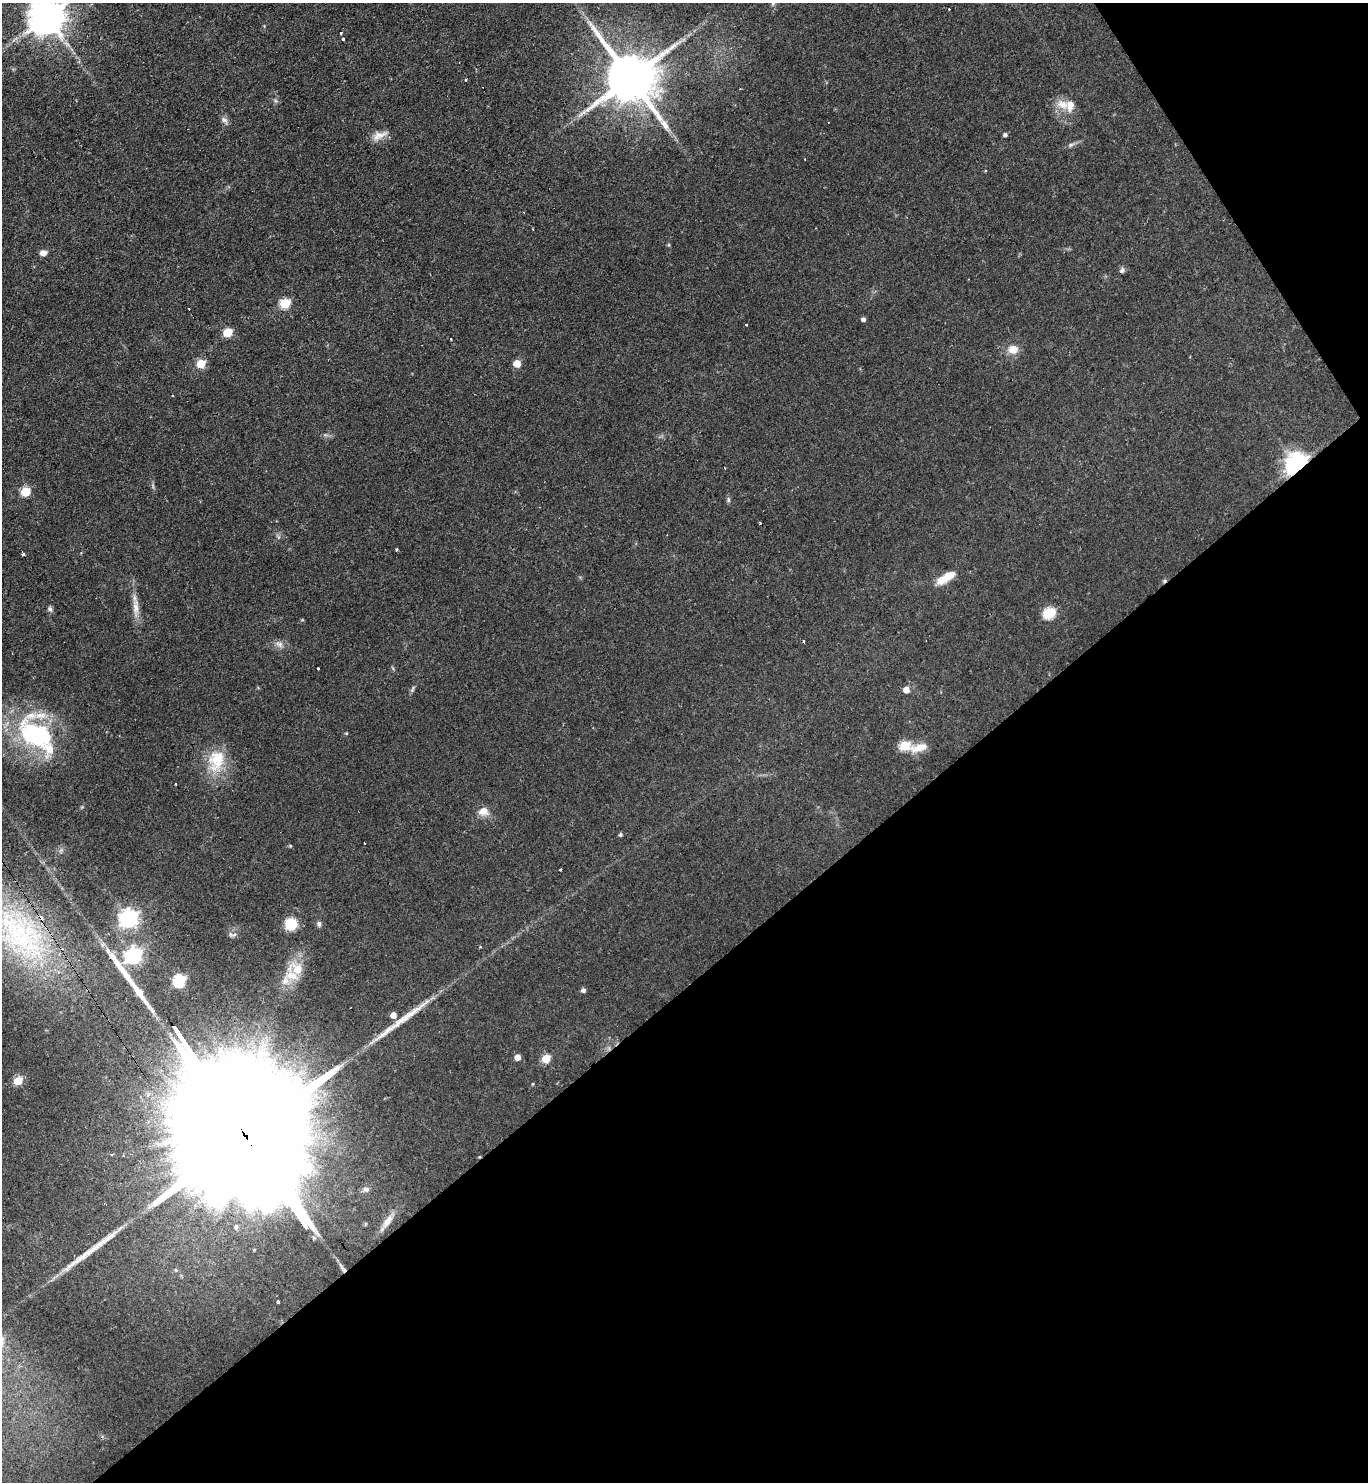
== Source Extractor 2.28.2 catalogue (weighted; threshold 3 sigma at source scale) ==
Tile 12 of 4 x 4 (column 4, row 3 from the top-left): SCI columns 4253-5618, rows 1481-2960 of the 5913 x 5921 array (HDU 1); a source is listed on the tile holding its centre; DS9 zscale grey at full resolution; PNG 1370 x 1484 px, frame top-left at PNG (2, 3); no overlay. Shown black and unused: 37% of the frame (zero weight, under 2 of 3 exposures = <1% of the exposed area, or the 3 px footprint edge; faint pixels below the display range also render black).
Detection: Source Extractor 2.28.2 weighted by HDU 2 'WHT'; one run over the whole footprint, this tile lists its part. Background 0.0706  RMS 0.0059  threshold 0.0267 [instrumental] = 3 sigma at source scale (4.5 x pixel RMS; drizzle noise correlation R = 1.50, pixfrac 1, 0.05/0.05 arcsec/px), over >= 5 px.
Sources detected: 81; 3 cosmic-ray / hot-pixel residue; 4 long thin detections or spike segments (spike, bleed or trail) — not listed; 6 inside a brighter listed object's ellipse — not listed separately; the other 68 listed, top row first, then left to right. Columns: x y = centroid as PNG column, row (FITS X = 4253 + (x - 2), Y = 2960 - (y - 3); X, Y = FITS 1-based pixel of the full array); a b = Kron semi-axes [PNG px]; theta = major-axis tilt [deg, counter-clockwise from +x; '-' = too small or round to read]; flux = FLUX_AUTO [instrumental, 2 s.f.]
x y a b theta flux
949 9 3 2 - 0.68
47 16 10 10 - 1600
343 39 4 3 - 0.7
630 78 16 14 -49 3500
466 80 3 3 - 0.84
1063 104 20 13 -23 8.1
224 120 11 6 -48 2.2
379 135 23 9 24 5.6
1005 135 5 5 - 1.3
1071 144 9 4 9 1.5
43 253 8 6 7 3.7
1122 270 7 5 74 1.6
285 303 6 5 - 36
189 309 3 2 - 1.2
863 319 4 4 - 1.9
746 325 3 3 - 1.7
228 332 6 6 - 15
451 339 3 3 - 1.1
1013 349 14 12 2 6.2
517 363 5 5 - 13
201 364 6 5 - 20
173 395 3 3 - 1.2
1297 464 8 7 - 460
25 492 5 5 - 28
728 500 7 5 78 1.2
760 523 3 2 - 0.77
396 549 3 3 - 1.2
23 554 3 3 - 1.7
946 577 25 8 31 11
136 607 27 8 -86 7
50 609 8 6 -46 1.5
1050 613 6 6 - 50
302 620 5 3 - 0.51
803 642 3 2 - 0.97
279 644 11 8 -27 3.1
318 668 3 3 - 1.1
413 689 11 4 63 1.3
906 690 5 5 - 6.3
346 733 4 4 - 0.57
36 735 42 31 -53 87
905 746 6 5 - 32
919 747 23 9 14 7.9
216 760 32 21 79 22
175 784 3 3 - 2.1
483 811 13 11 -5 5.8
620 834 5 5 - 0.99
364 843 2 2 - 0.47
290 846 5 4 - 0.63
129 919 7 7 - 280
291 924 9 9 - 21
319 924 8 6 -84 1.5
230 934 8 6 -87 1.7
21 935 95 53 -48 140
133 956 7 6 - 210
297 968 19 14 -54 10
179 981 6 6 - 63
285 981 21 9 70 6.4
583 990 5 5 - 1.8
393 1015 6 6 - 4.5
518 1057 5 5 - 5.8
546 1059 5 5 - 18
18 1081 5 5 - 22
533 1084 4 3 - 0.51
246 1136 134 27 -57 83000
366 1189 8 7 - 2.3
387 1221 22 8 56 6
236 1227 3 3 - 1.1
278 1302 4 3 - 1
Overlapping masked pixels (flux is a lower limit): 3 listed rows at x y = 1297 464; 21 935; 246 1136
Isophote crosses this tile's border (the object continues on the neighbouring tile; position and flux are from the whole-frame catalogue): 2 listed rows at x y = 47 16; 21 935